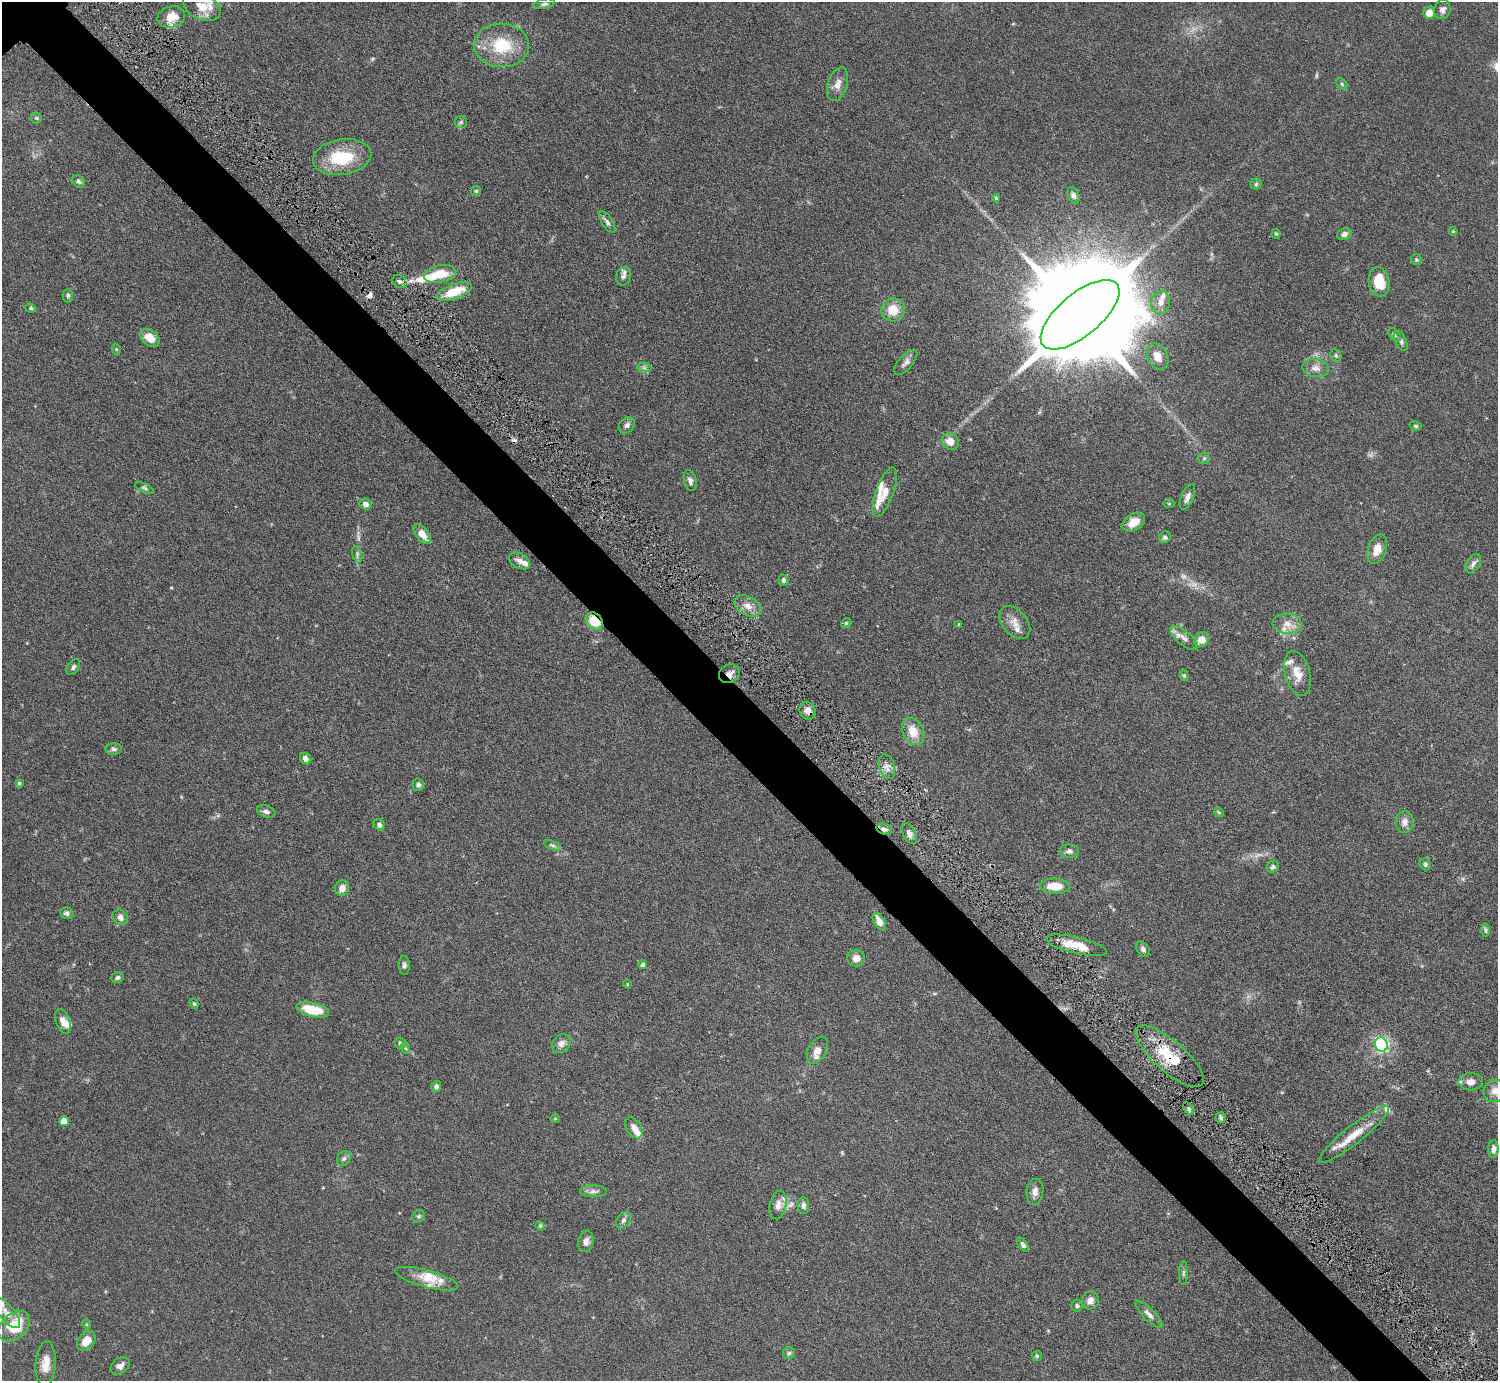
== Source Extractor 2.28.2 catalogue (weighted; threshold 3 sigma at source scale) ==
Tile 6 of 4 x 4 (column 2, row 2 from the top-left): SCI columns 1502-2997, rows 3070-4448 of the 6034 x 6030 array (HDU 1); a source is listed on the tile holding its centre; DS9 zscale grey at full resolution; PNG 1500 x 1383 px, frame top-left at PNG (2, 2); each listed source drawn as its Kron ellipse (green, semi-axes under 4 px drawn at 4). Shown black and unused: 5% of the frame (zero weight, under 4 of 7 exposures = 3% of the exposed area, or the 3 px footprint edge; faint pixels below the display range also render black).
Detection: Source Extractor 2.28.2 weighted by HDU 2 'WHT'; one run over the whole footprint, this tile lists its part. Background 0.073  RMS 0.0036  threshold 0.0146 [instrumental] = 3 sigma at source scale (4.09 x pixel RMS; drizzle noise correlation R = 1.36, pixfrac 0.8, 0.05/0.05 arcsec/px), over >= 5 px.
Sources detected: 162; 2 too faint to see at this stretch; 1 inside a brighter object's white glare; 2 cosmic-ray / hot-pixel residue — neither listed nor drawn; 15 inside a brighter listed object's ellipse — not listed separately; the other 142 listed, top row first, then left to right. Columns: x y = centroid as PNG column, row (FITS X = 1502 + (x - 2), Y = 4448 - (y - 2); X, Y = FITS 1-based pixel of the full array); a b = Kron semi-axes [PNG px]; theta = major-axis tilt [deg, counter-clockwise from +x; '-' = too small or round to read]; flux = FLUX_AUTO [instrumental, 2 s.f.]
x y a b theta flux
544 4 10 5 12 0.82
202 6 20 13 -25 4.9
1442 10 10 8 75 1.4
1429 13 6 6 - 3.5
171 17 14 10 15 4.8
502 45 27 22 -2 15
838 84 17 9 71 2.7
1342 84 7 4 -46 0.62
36 118 5 5 - 0.54
461 122 6 6 - 0.65
342 157 29 17 9 16
79 181 7 5 -43 0.78
1256 184 5 5 - 0.57
476 191 5 5 - 0.49
1073 195 8 5 -69 0.99
996 198 4 4 - 0.42
607 222 12 5 -58 1.1
1453 231 4 4 - 0.33
1276 234 5 4 - 0.46
1344 234 7 6 - 1.4
1416 260 6 5 - 0.52
440 274 16 8 13 8.4
624 276 9 7 73 1.2
399 282 7 6 - 0.91
1379 282 15 10 -78 7.6
454 292 18 7 20 9.2
68 295 7 5 -90 0.61
1161 302 12 9 76 2.8
31 308 5 4 - 0.46
893 310 12 11 - 6.1
1080 315 48 21 40 15000
1394 335 8 4 -46 0.65
150 338 11 7 -39 4.5
1401 341 11 5 -65 0.94
116 349 6 3 -72 0.37
1336 355 7 5 -69 0.58
1158 356 14 10 -64 3.3
906 362 15 7 49 1.6
644 368 7 4 -2 0.81
1316 368 13 9 -9 2.2
627 425 9 7 53 1
1416 426 6 4 -17 0.58
951 441 9 8 - 3.7
1204 458 6 5 - 0.55
690 480 11 6 -75 1.3
144 488 10 3 -25 0.62
885 492 26 9 70 3.7
1187 497 13 6 66 1.6
365 504 6 5 - 1.7
1169 504 6 4 0 0.31
1134 522 12 8 33 3.5
422 534 11 6 -51 4.2
1165 537 6 5 - 0.77
1377 549 15 9 71 3.8
357 554 8 4 -73 0.75
519 561 11 7 -28 1.8
1473 564 11 6 56 1.2
784 580 5 4 - 0.92
748 606 14 9 -31 2.8
594 621 10 7 -44 6.8
1015 622 19 12 -48 3.3
846 623 5 4 - 0.41
959 624 4 2 - 0.22
1287 624 14 10 -5 3.2
1184 638 17 7 -39 2.2
1201 640 8 6 49 3.9
73 667 9 5 54 0.86
1297 673 23 12 -74 4.9
729 674 11 9 25 2.3
1184 676 5 4 - 0.44
808 711 9 8 - 2.1
913 731 14 10 -65 5.3
114 749 8 5 -2 0.93
306 759 6 5 - 1.4
887 767 12 7 -73 2
19 783 4 3 - 0.55
418 785 6 6 - 0.94
266 812 9 5 -17 1.1
1219 812 5 4 - 0.39
1405 822 11 9 88 2
379 825 6 5 - 1.1
884 829 8 5 -20 1.2
909 833 11 6 -63 1.5
553 845 9 4 -21 0.73
1069 851 10 7 -2 1.3
1425 864 6 5 - 0.64
1273 867 6 5 - 0.75
1055 886 15 7 -3 6
342 888 8 7 - 2
67 913 7 5 -15 0.81
120 917 8 7 - 1.5
879 921 9 5 -60 3.2
1486 930 7 4 -90 0.6
1076 945 31 8 -13 6.3
1143 949 8 5 -50 0.9
856 958 9 8 - 2.5
404 965 9 5 -86 0.95
643 965 4 4 - 0.82
117 978 6 5 - 0.72
627 984 4 3 - 0.3
194 1004 5 4 - 0.47
313 1010 17 7 -13 9.6
63 1021 13 7 -71 2.4
400 1043 5 5 - 0.8
561 1044 10 8 50 1.7
1381 1045 7 6 - 48
405 1048 6 4 -71 0.45
817 1050 14 9 61 2.6
1170 1056 43 15 -41 13
1471 1082 12 8 1 2.7
436 1086 5 5 - 0.98
1494 1091 12 10 47 2.8
1188 1108 7 4 -59 0.72
1221 1118 5 5 - 0.65
555 1119 5 3 - 0.29
64 1121 5 5 - 5.8
634 1128 11 7 -56 2.3
1354 1135 44 9 38 7
1493 1149 9 5 88 1.3
344 1158 8 6 55 0.93
594 1191 13 6 -1 1.3
1035 1192 13 8 83 1.9
778 1205 14 8 79 2.1
803 1205 8 5 -87 1.1
418 1216 7 5 44 0.63
623 1220 9 6 56 1.2
540 1226 5 4 - 0.38
586 1241 11 7 81 1.7
1023 1245 8 4 -52 0.77
1183 1273 12 4 89 0.83
427 1279 33 8 -15 5.3
1090 1300 9 8 - 2.2
1077 1306 6 5 - 0.72
7 1313 18 7 -50 2.5
1149 1314 18 5 -45 1.7
86 1324 5 3 - 0.33
14 1326 18 12 41 11
86 1341 11 7 50 4.4
789 1353 6 6 - 0.64
1037 1356 5 5 - 0.55
46 1364 22 10 86 4.1
120 1366 11 7 36 1.6
Overlapping masked pixels (flux is a lower limit): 5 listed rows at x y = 594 621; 729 674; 808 711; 884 829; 1170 1056